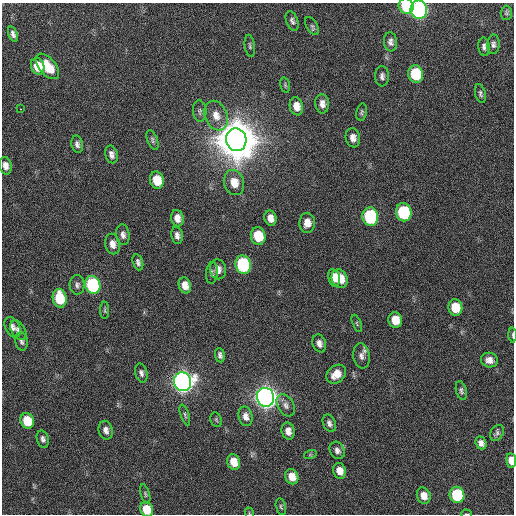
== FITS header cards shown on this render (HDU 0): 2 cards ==
NAXIS1  =                  512 / Axis length
NAXIS2  =                  512 / Axis length

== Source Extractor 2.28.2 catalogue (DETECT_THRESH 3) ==
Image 512 x 512 px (HDU 0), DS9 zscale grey, 1 PNG px = 1 image px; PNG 516 x 516 px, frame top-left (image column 1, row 512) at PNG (2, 3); each listed source drawn as its Kron ellipse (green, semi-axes under 4 px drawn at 4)
Background 42.1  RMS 6.8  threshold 20.4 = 3 sigma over >= 5 px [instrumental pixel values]
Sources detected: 90; all 90 listed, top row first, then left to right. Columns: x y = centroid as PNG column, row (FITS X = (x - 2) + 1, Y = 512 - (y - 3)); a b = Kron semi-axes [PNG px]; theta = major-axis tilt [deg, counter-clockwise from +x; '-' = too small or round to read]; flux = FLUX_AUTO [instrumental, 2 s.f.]
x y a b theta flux
406 6 8 7 - 1.9e+04
419 10 9 8 - 1.7e+05
506 13 7 5 88 8.6e+02
292 21 10 6 -70 1.5e+03
312 26 10 5 -58 1.0e+03
13 34 8 4 -72 1.7e+03
391 42 9 6 -84 1.9e+03
493 44 10 6 86 1.5e+03
250 46 11 5 -81 9.4e+02
484 47 9 5 -86 1.6e+03
38 66 8 6 -73 9.9e+03
47 66 15 8 -49 1.3e+04
416 74 9 7 -82 2.7e+04
382 76 10 7 -86 1.7e+03
285 85 8 4 -77 8.4e+02
480 94 10 5 -77 1.2e+03
322 104 9 7 -85 2.9e+03
296 106 9 6 -79 4.4e+03
20 109 2 2 - 2.7e+03
200 111 11 6 -87 1.4e+03
362 112 8 5 78 1.0e+03
216 116 15 11 -68 5.5e+03
353 138 9 7 -81 2.9e+03
152 140 10 5 -70 1.1e+03
236 140 11 10 - 3.0e+06
77 144 8 6 -79 1.6e+03
111 154 9 6 -75 2.1e+03
5 166 9 6 -76 2.9e+03
157 180 8 7 - 1.1e+04
234 183 13 10 -73 7.0e+03
404 212 9 7 -80 4.0e+04
370 217 9 8 - 5.6e+04
177 218 8 6 -79 3.7e+03
270 218 7 6 - 3.4e+03
307 223 10 8 89 4.3e+03
123 235 10 6 -82 2.0e+03
177 235 8 6 -80 1.9e+03
258 236 9 7 -76 1.4e+04
112 244 10 7 -80 3.1e+03
138 262 8 5 -72 1.4e+03
243 265 9 7 -75 6.0e+04
218 269 10 8 -80 3.1e+03
212 273 11 6 86 1.3e+03
334 278 9 6 -78 5.8e+03
340 279 9 7 -65 8.7e+03
77 285 10 7 -87 1.7e+03
93 285 9 7 -72 6.2e+04
185 285 8 6 -70 4.2e+03
60 298 9 7 -80 1.9e+04
455 307 8 7 - 1.2e+04
105 310 8 4 90 8.5e+02
395 320 8 6 -79 7.8e+03
357 323 9 3 -68 6.6e+02
12 327 11 7 -63 1.9e+03
18 330 11 6 -58 1.9e+03
513 335 7 2 -90 7.9e+02
22 341 9 6 -80 1.4e+03
319 343 9 6 -69 2.5e+03
220 355 7 5 -83 1.3e+03
361 356 12 8 -82 2.6e+03
489 360 8 7 - 2.9e+03
141 373 9 6 -75 1.6e+03
336 374 11 8 41 5.6e+03
182 382 9 8 - 4.8e+05
461 391 10 5 -76 1.2e+03
266 397 9 8 - 5.5e+05
286 405 12 8 -59 2.3e+03
185 415 11 4 -71 8.9e+02
246 416 10 7 -74 3.0e+03
216 420 7 5 -69 7.3e+02
27 421 8 6 -73 1.2e+04
329 423 9 6 -65 1.7e+03
106 430 9 7 -77 2.5e+03
288 431 8 6 -76 3.2e+03
497 433 8 6 59 1.2e+03
43 439 9 6 -74 1.6e+03
481 443 6 5 - 2.2e+03
337 450 9 7 -63 2.0e+03
310 455 6 4 18 5.7e+02
511 460 7 5 -84 5.0e+03
234 462 8 6 -71 6.7e+03
340 471 8 6 -75 4.4e+03
292 477 8 6 -66 5.7e+03
145 494 10 4 -73 8.7e+02
457 495 8 7 - 3.1e+04
424 496 8 6 -70 4.5e+03
281 507 8 5 -77 8.5e+02
147 509 7 6 - 1.0e+04
249 513 6 3 -71 4.5e+02
466 514 5 2 - 3.8e+02
At the frame edge (FLAGS 8, measured only in part): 7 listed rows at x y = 406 6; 419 10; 513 335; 511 460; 147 509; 249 513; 466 514